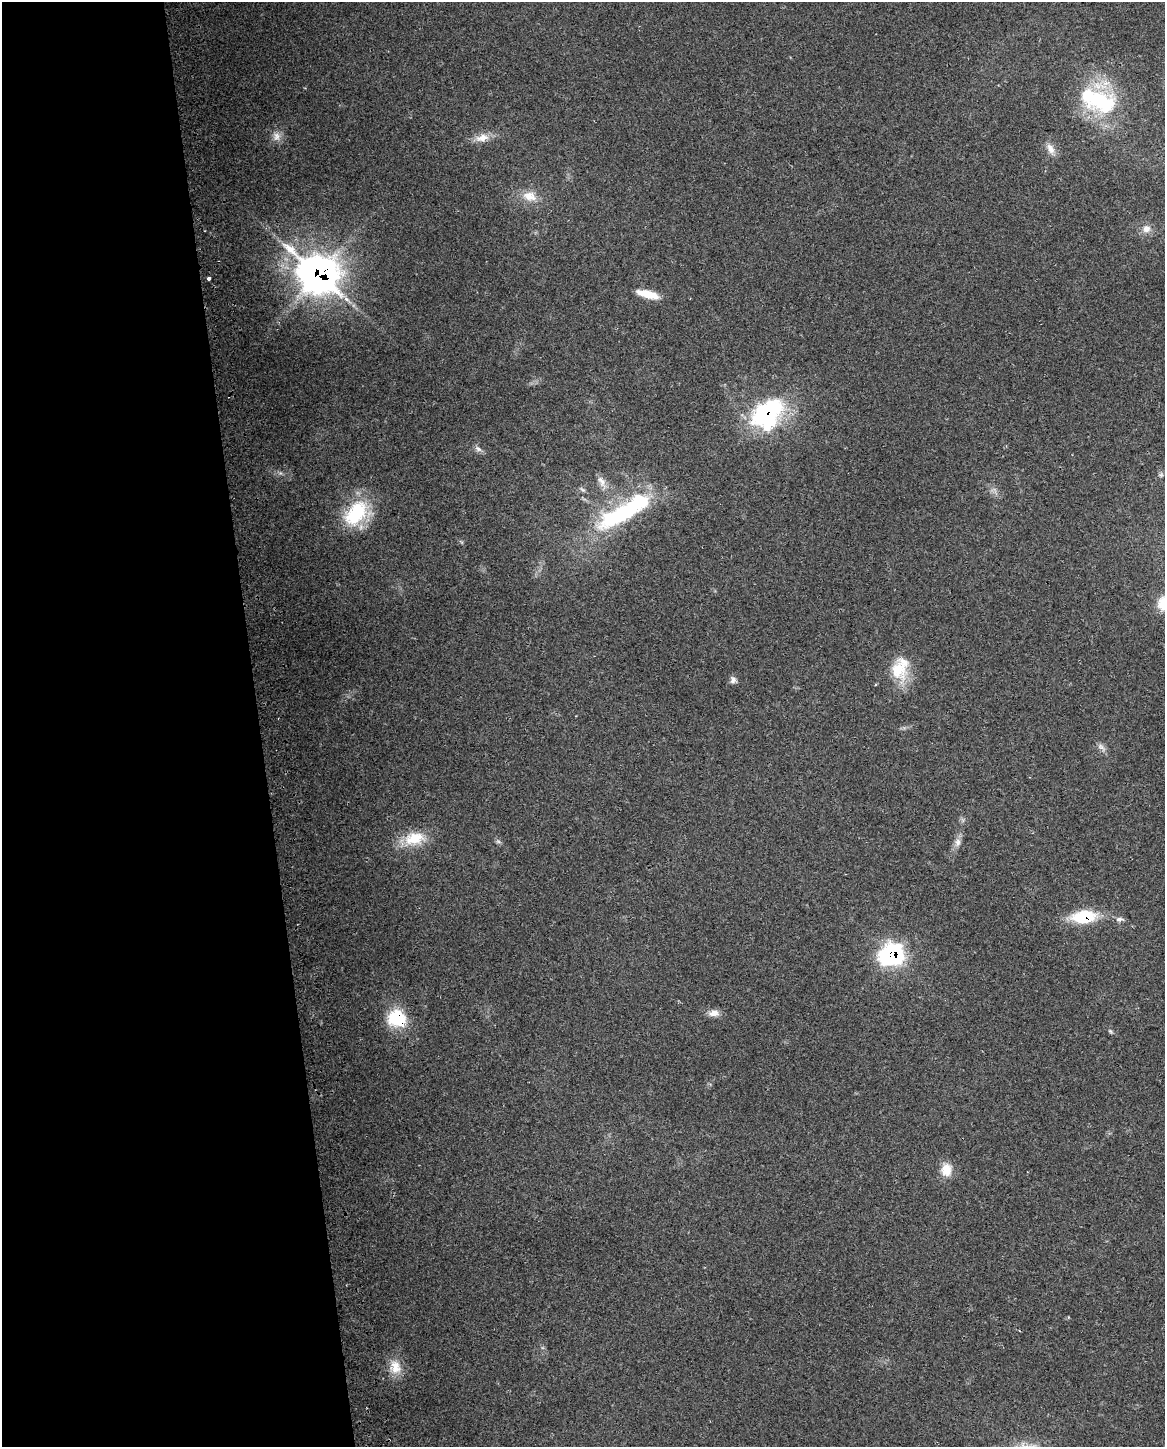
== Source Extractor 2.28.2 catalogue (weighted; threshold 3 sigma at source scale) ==
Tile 5 of 4 x 3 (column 1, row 2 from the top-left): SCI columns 29-1191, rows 1504-2948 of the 4710 x 4405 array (HDU 1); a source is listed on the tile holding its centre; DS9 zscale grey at full resolution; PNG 1167 x 1449 px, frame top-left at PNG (2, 2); no overlay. Shown black and unused: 22% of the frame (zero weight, under 2 of 3 exposures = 2% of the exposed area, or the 3 px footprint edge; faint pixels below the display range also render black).
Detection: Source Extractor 2.28.2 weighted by HDU 2 'WHT'; one run over the whole footprint, this tile lists its part. Background 0.192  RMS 0.013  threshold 0.0605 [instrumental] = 3 sigma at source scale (4.5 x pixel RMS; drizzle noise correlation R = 1.50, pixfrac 1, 0.0396/0.0396 arcsec/px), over >= 5 px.
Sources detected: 37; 2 too faint to see at this stretch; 2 inside a brighter object's white glare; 1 cosmic-ray / hot-pixel residue — not listed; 1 inside a brighter listed object's ellipse — not listed separately; the other 31 listed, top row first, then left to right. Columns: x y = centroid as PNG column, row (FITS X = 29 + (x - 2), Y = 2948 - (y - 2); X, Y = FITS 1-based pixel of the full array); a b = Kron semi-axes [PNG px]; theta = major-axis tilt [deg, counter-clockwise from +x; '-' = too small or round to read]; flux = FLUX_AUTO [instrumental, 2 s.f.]
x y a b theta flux
1098 101 53 28 -21 140
276 136 13 12 - 11
482 138 19 11 15 16
1050 149 17 9 -64 11
529 196 21 13 -16 23
1146 229 12 11 - 9.9
319 274 22 19 -32 1300
209 278 4 3 - 8.6
648 294 23 7 -15 27
767 414 36 27 42 190
478 449 10 6 -21 5
1161 475 7 6 - 3
602 482 19 9 -60 11
582 490 11 4 -35 2.9
356 513 36 22 49 88
612 518 42 22 29 110
1163 604 16 14 88 29
898 670 30 22 -76 45
733 680 9 7 71 5.6
1101 747 15 6 -42 6.2
414 838 27 16 12 43
498 841 6 6 - 2.8
958 842 14 8 79 8.7
1084 917 23 12 6 72
1119 919 12 6 -1 5
892 955 13 12 - 300
714 1013 14 9 1 10
397 1018 22 19 -37 66
1110 1031 8 4 -45 2.3
946 1170 17 14 -90 20
395 1367 21 16 -81 25
Overlapping masked pixels (flux is a lower limit): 5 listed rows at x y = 319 274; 767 414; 1084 917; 892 955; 397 1018
Isophote crosses this tile's border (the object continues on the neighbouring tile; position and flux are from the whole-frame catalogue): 1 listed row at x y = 1163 604